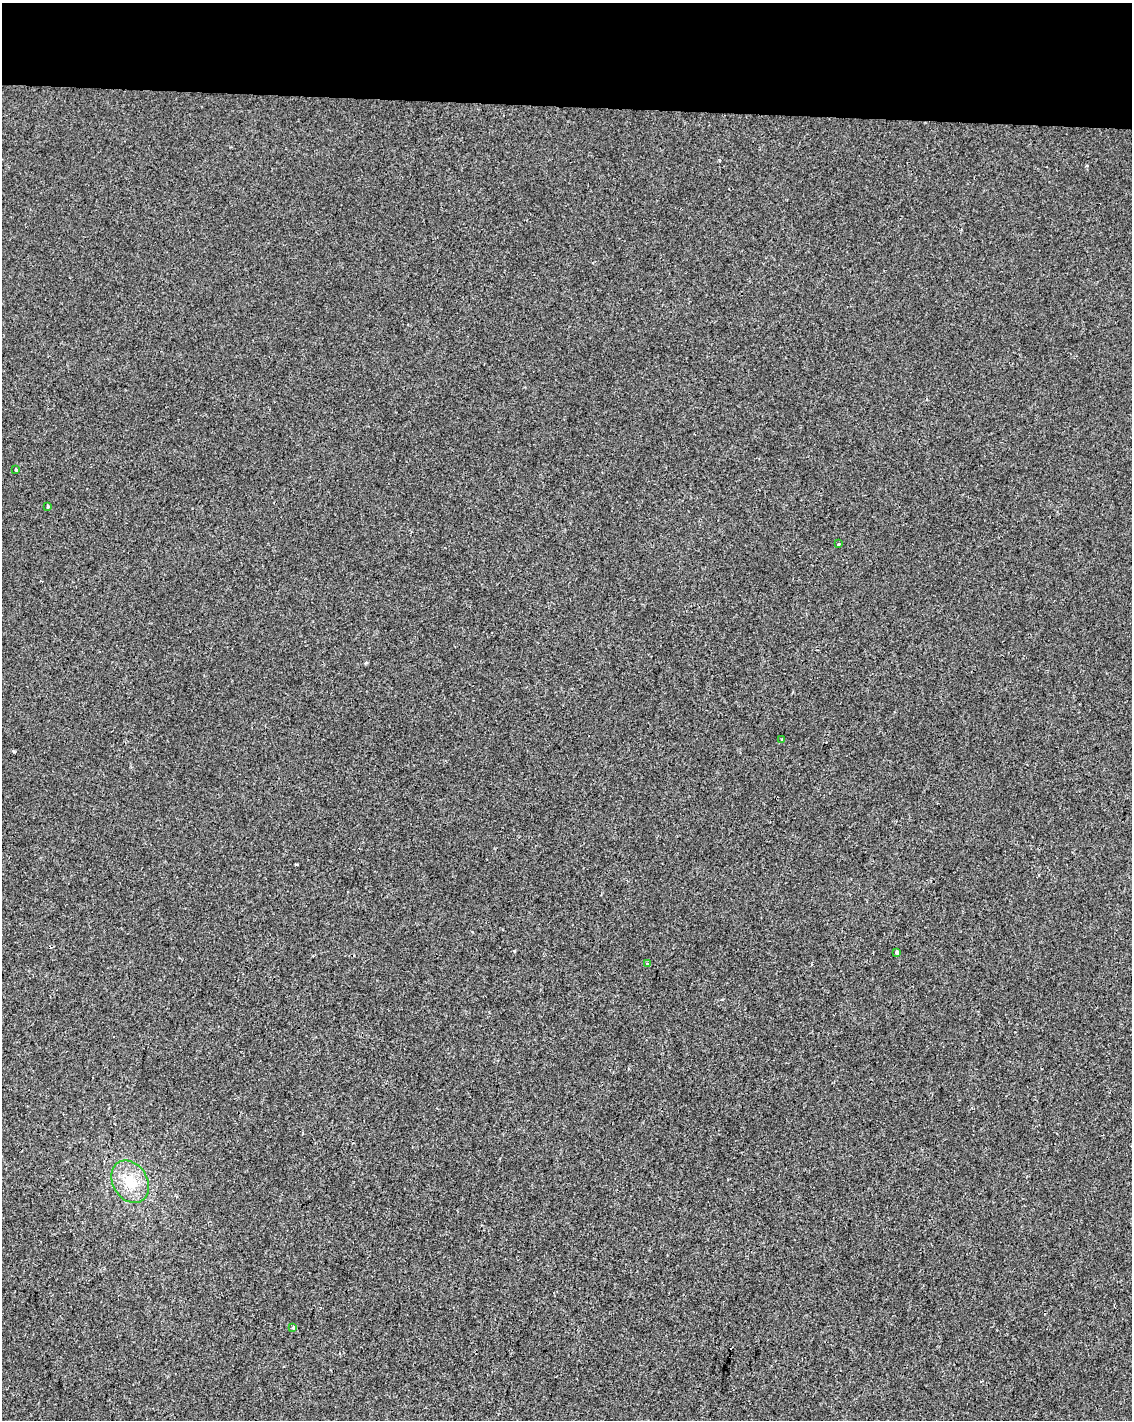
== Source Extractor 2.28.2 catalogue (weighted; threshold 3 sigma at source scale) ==
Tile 3 of 4 x 3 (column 3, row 1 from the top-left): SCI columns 2269-3398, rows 3120-4537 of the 4529 x 4764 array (HDU 1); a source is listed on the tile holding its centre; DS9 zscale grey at full resolution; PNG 1134 x 1422 px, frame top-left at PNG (2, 3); each listed source drawn as its Kron ellipse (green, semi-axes under 4 px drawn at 4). Shown black and unused: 7% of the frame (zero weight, under 2 of 3 exposures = <1% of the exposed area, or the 3 px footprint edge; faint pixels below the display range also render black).
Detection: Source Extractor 2.28.2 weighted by HDU 2 'WHT'; one run over the whole footprint, this tile lists its part. Background -3.05e-04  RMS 0.0042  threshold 0.0191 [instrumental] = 3 sigma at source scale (4.5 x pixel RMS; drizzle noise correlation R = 1.50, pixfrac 1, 0.0396/0.0396 arcsec/px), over >= 5 px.
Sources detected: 9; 1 cosmic-ray / hot-pixel residue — neither listed nor drawn; the other 8 listed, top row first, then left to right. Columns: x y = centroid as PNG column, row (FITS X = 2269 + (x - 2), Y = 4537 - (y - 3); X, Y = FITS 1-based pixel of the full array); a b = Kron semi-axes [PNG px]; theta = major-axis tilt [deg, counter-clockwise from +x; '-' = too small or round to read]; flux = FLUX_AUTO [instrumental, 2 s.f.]
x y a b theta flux
16 470 3 3 - 0.89
48 506 3 3 - 1.7
838 544 3 3 - 1.1
782 740 3 2 - 0.57
897 952 4 3 - 0.91
648 964 3 3 - 0.77
130 1182 23 17 -58 11
293 1327 4 3 - 0.45